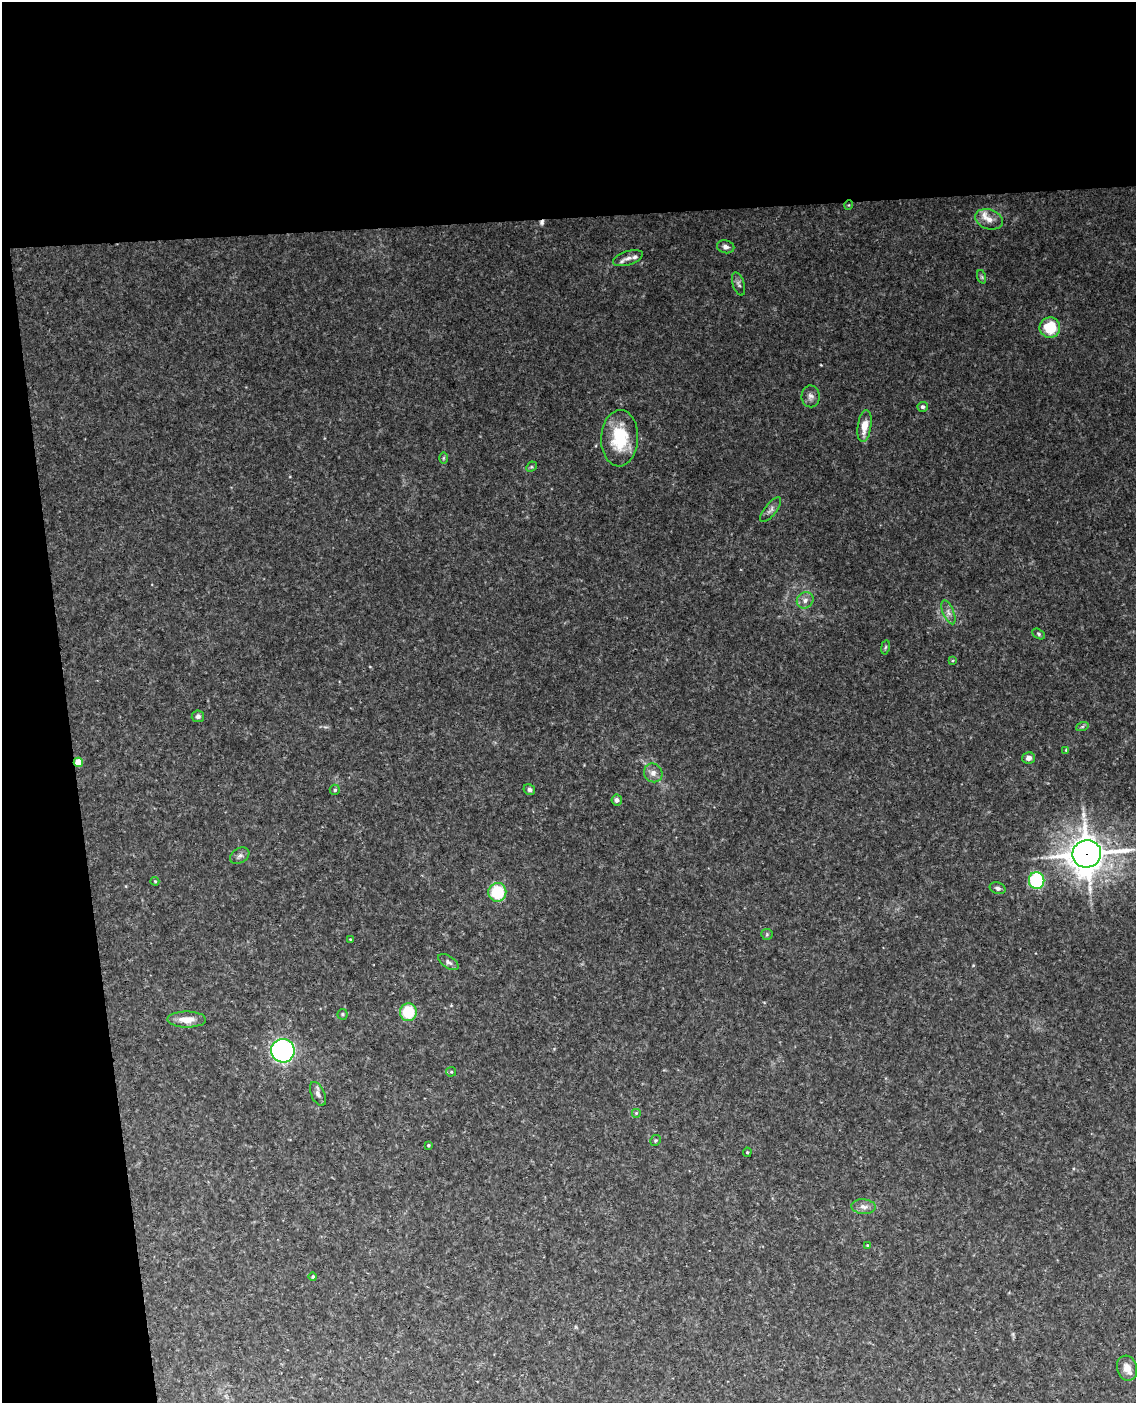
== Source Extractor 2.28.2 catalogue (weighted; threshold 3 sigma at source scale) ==
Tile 1 of 4 x 3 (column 1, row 1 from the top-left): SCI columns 59-1192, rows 3043-4443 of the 4653 x 4581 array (HDU 1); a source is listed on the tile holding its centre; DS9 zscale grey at full resolution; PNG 1138 x 1405 px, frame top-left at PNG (2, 2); each listed source drawn as its Kron ellipse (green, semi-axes under 4 px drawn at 4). Shown black and unused: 21% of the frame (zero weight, under 3 of 4 exposures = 6% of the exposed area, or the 3 px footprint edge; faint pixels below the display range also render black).
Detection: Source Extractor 2.28.2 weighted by HDU 2 'WHT'; one run over the whole footprint, this tile lists its part. Background 0.0683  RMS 0.0062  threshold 0.0279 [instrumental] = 3 sigma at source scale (4.5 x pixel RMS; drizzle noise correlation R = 1.50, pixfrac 1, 0.05/0.05 arcsec/px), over >= 5 px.
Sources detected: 54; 1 cosmic-ray / hot-pixel residue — neither listed nor drawn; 2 inside a brighter listed object's ellipse — not listed separately; the other 51 listed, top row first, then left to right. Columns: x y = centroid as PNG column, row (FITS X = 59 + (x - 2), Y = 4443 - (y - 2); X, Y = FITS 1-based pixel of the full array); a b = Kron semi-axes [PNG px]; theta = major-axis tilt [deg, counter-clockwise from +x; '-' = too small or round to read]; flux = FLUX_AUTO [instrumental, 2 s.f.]
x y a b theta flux
849 205 5 3 - 0.49
989 219 14 10 -20 5.3
726 247 9 6 -13 2.3
628 258 15 7 17 4
982 277 7 4 -71 1
739 284 12 6 -73 1.8
1050 327 10 10 - 20
811 396 11 9 -87 3.1
923 407 5 5 - 1.4
865 426 16 7 82 8.7
620 438 28 18 87 30
443 458 6 4 89 0.78
531 467 6 4 43 0.96
771 510 15 6 51 2.5
805 600 9 7 40 3.1
948 612 13 5 -67 2.7
1039 634 7 4 -29 1
885 647 7 3 81 0.86
953 660 4 3 - 0.52
198 716 6 6 - 2
1082 727 6 4 19 1
1066 750 4 4 - 0.5
1029 758 6 5 - 2.9
78 762 4 4 - 15
653 773 9 9 - 3.7
335 790 5 5 - 1
529 790 6 5 - 1.7
617 800 5 5 - 1.9
1087 854 14 13 - 1200
240 856 10 7 32 2.3
1037 880 8 7 - 49
155 881 4 3 - 0.69
998 888 8 5 -18 1.6
497 892 9 9 - 28
767 934 6 5 - 1
350 939 3 2 - 0.47
448 962 11 6 -33 2.1
408 1012 9 8 - 21
342 1014 5 5 - 0.96
187 1019 19 8 0 8.4
283 1051 12 11 - 170
451 1072 5 4 - 0.74
318 1094 13 6 -66 2.8
636 1113 5 5 - 0.75
655 1140 6 5 - 0.82
428 1145 3 3 - 0.74
747 1152 5 4 - 0.79
864 1207 12 7 -3 3.4
867 1245 4 2 - 0.44
313 1276 4 4 - 0.9
1127 1368 13 10 -74 5.3
Overlapping masked pixels (flux is a lower limit): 2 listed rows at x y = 78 762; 1087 854